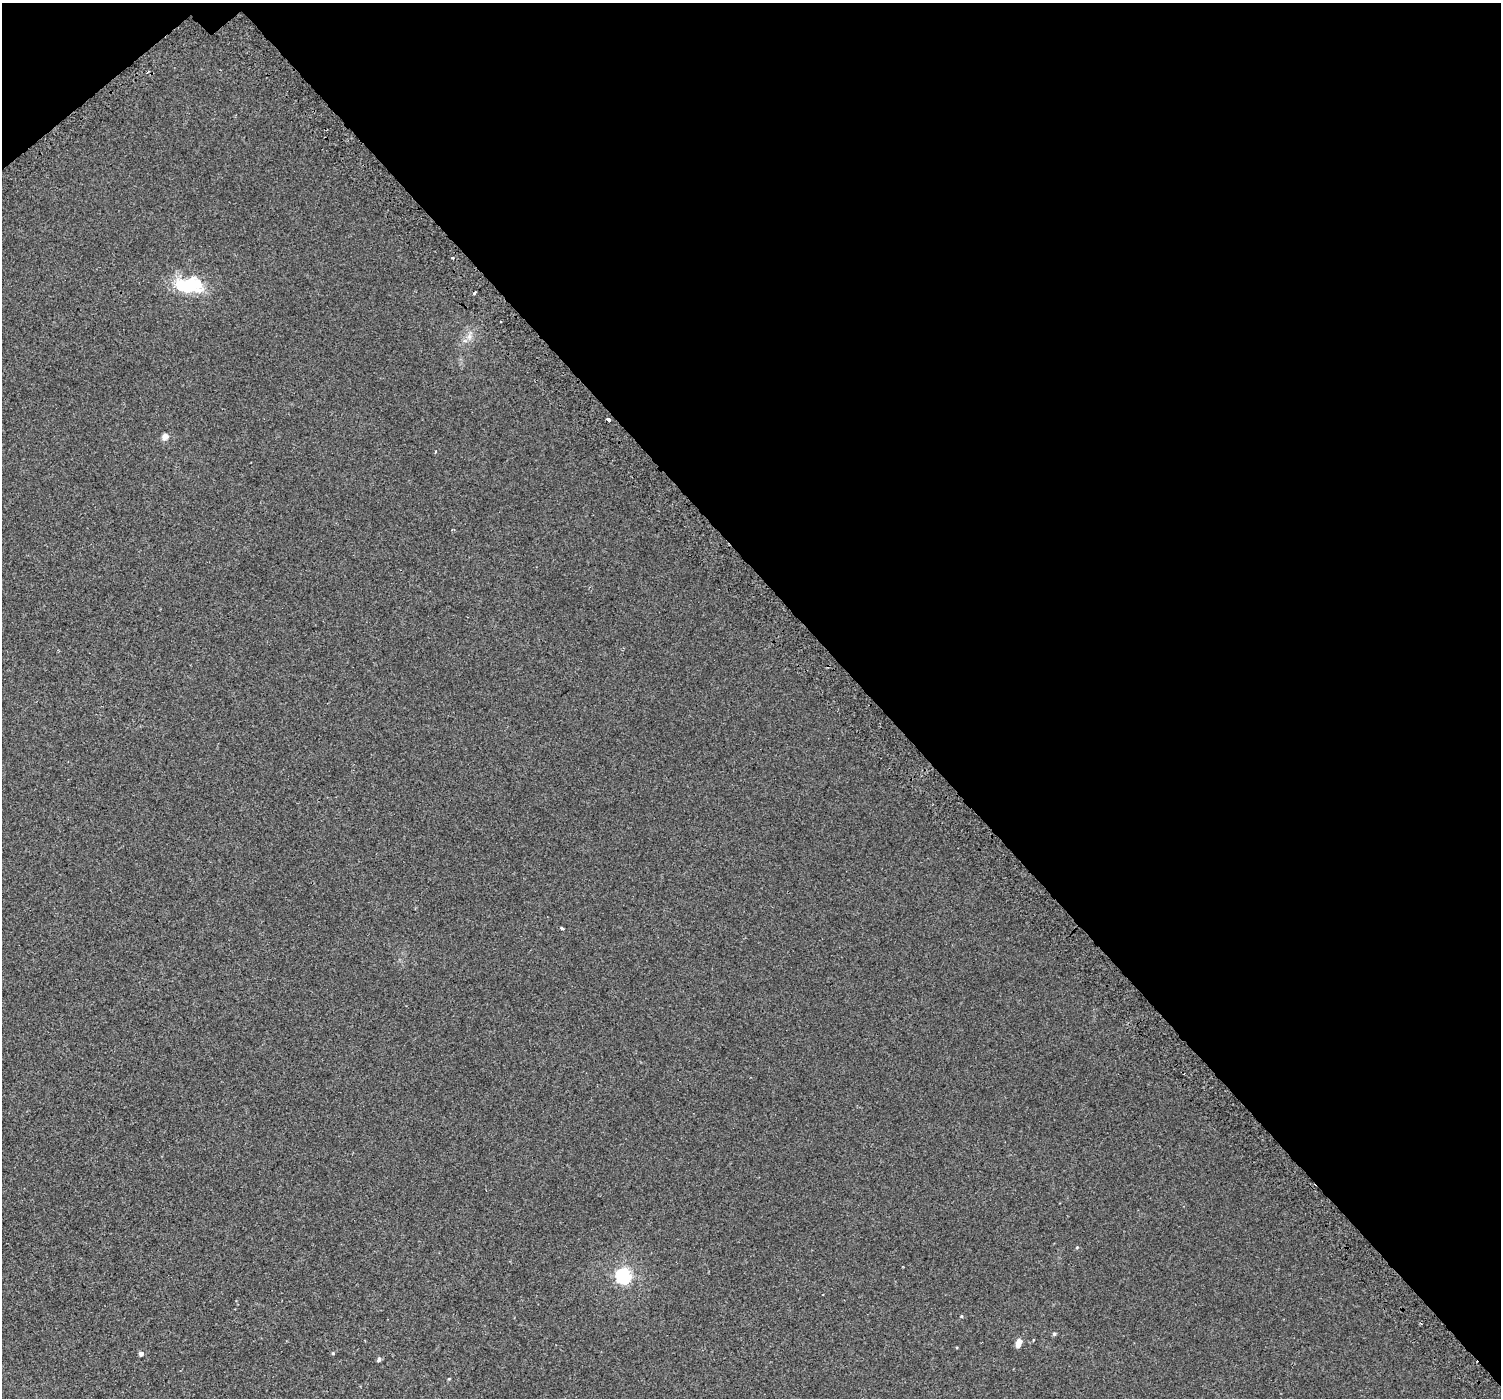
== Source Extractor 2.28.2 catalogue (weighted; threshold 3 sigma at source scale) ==
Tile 3 of 4 x 4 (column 3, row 1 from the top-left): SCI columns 3046-4544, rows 4462-5857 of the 6103 x 6064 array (HDU 1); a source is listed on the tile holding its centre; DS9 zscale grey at full resolution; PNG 1503 x 1400 px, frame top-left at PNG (2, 3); no overlay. Shown black and unused: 43% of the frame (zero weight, under 2 of 3 exposures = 3% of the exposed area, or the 3 px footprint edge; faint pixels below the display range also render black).
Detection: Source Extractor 2.28.2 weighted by HDU 2 'WHT'; one run over the whole footprint, this tile lists its part. Background 0.00134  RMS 0.0056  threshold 0.0254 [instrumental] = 3 sigma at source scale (4.5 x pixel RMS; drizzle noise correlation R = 1.50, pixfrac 1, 0.0396/0.0396 arcsec/px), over >= 5 px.
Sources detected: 18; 1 inside a brighter object's white glare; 2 cosmic-ray / hot-pixel residue — not listed; the other 15 listed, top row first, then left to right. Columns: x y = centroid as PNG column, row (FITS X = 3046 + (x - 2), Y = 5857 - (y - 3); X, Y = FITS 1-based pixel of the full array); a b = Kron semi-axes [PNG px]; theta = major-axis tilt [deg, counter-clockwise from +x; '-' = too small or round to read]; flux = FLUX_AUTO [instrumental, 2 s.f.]
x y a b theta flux
452 258 3 2 - 0.53
187 286 34 18 -5 26
469 336 9 6 70 2.4
609 420 5 3 - 3.4
165 436 5 5 - 4.4
562 928 4 3 - 1.6
1077 1247 4 4 - 0.61
623 1276 6 6 - 120
961 1316 4 4 - 0.47
1054 1334 5 4 - 0.87
1019 1343 7 4 78 6.3
333 1353 4 4 - 0.62
141 1354 4 4 - 1.9
379 1359 7 4 75 1.1
449 1379 5 3 - 0.43